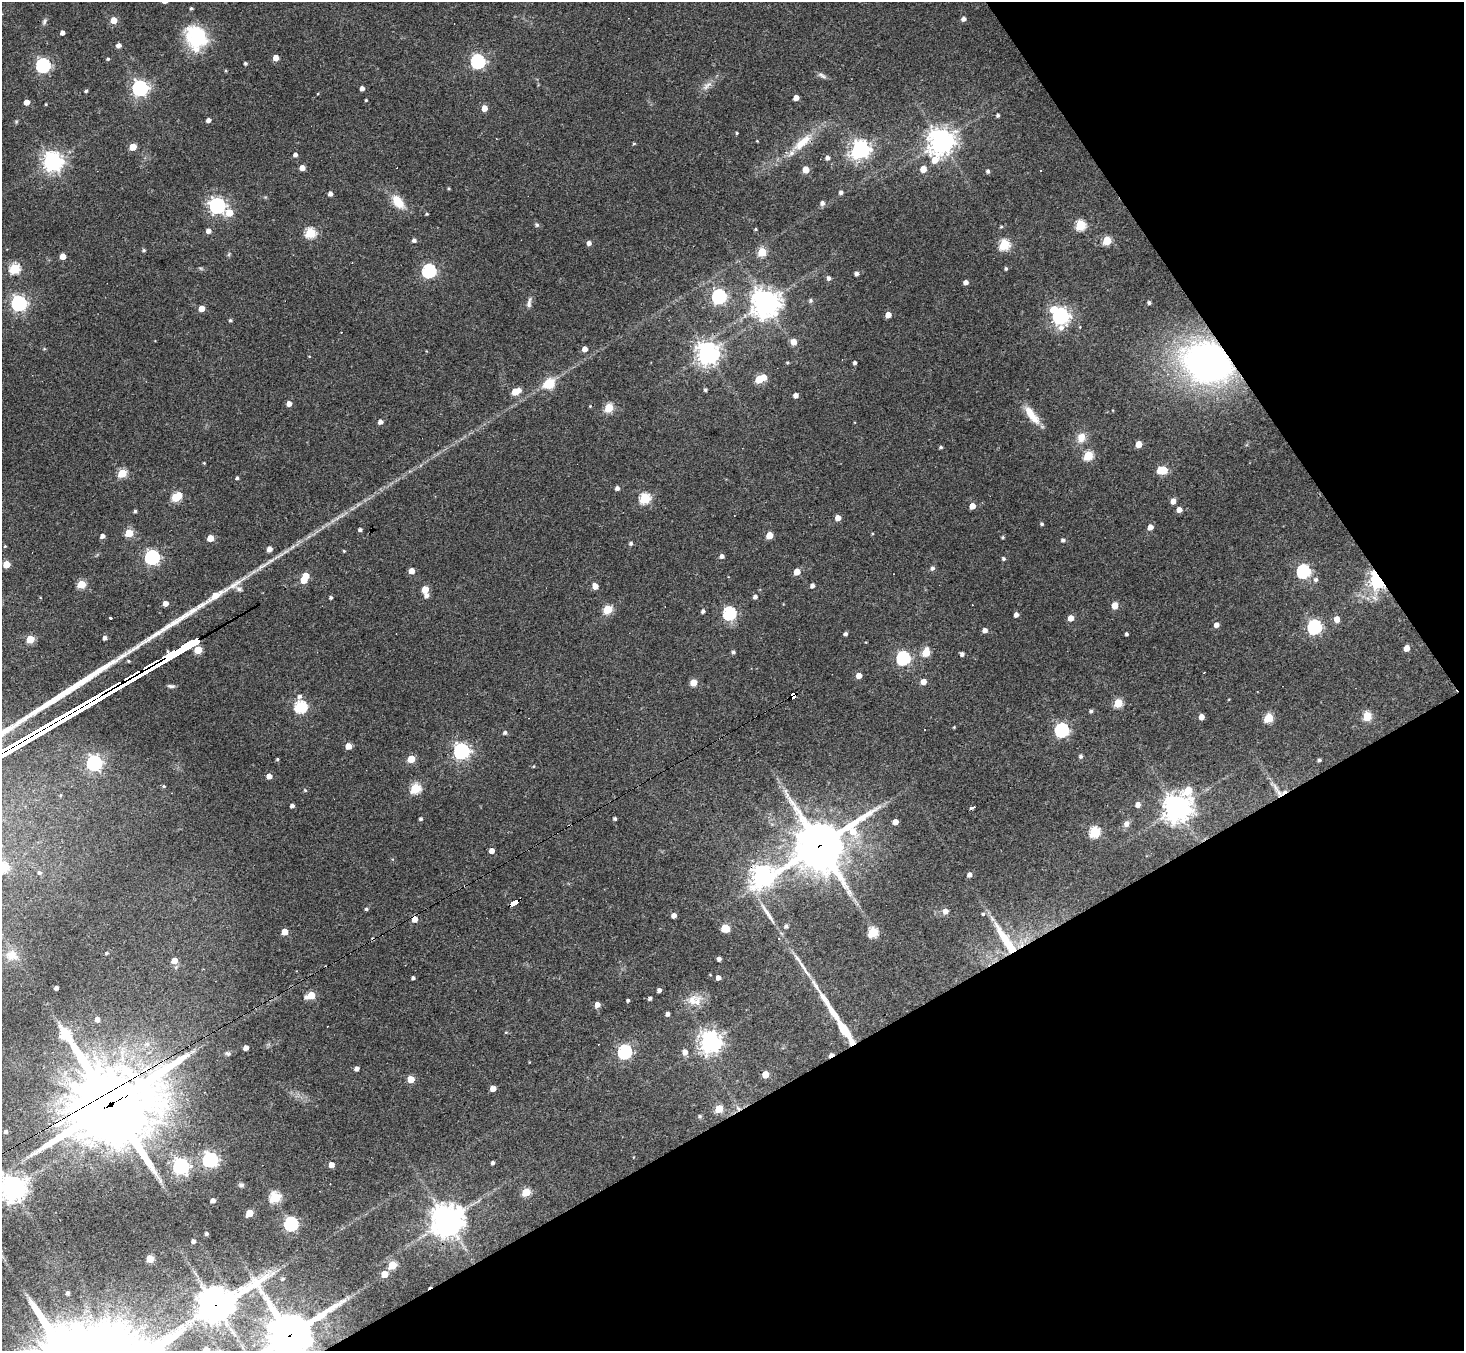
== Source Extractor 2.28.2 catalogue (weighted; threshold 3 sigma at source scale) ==
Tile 12 of 4 x 4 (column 4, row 3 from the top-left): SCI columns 4385-5846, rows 1640-2988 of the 5846 x 5839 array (HDU 1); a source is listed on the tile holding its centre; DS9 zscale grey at full resolution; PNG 1466 x 1353 px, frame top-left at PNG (2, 2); no overlay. Shown black and unused: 28% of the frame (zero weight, under 3 of 4 exposures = <1% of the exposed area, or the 3 px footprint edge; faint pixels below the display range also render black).
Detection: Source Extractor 2.28.2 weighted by HDU 2 'WHT'; one run over the whole footprint, this tile lists its part. Background 0.0766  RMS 0.0057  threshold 0.0257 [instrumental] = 3 sigma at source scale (4.5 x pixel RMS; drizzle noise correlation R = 1.50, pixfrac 1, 0.05/0.05 arcsec/px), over >= 5 px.
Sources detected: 290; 7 cosmic-ray / hot-pixel residue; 4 long thin detections or spike segments (spike, bleed or trail) — not listed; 3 inside a brighter listed object's ellipse — not listed separately; the other 276 listed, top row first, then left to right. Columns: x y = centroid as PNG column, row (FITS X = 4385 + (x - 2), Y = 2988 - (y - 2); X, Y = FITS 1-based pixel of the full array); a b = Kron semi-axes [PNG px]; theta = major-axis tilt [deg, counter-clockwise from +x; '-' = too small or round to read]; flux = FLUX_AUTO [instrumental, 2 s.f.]
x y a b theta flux
191 8 3 3 - 0.9
963 19 4 4 - 2.4
114 20 5 4 - 8.4
44 22 9 5 68 1.4
62 33 4 4 - 2.5
196 37 28 23 -68 33
119 45 4 4 - 2.7
276 57 4 4 - 5.1
108 59 4 3 - 0.81
478 61 6 6 - 110
245 63 3 3 - 1
43 65 6 6 - 120
707 86 17 5 48 3.4
140 88 6 6 - 190
362 88 4 4 - 2.4
86 91 3 3 - 0.95
796 98 4 4 - 4.3
366 100 3 3 - 0.6
27 102 4 4 - 5.2
46 104 3 2 - 0.46
484 108 5 4 - 6.2
998 115 5 4 - 1.1
208 120 4 4 - 2.6
737 133 4 3 - 0.64
757 141 3 3 - 0.41
941 141 10 8 67 680
802 142 30 11 41 13
634 144 5 3 - 0.59
133 147 5 4 - 11
861 149 7 6 - 280
295 155 4 4 - 1.9
827 158 4 4 - 2.2
53 161 7 7 - 350
302 168 4 4 - 4.8
806 169 5 5 - 9.1
923 169 5 5 - 7
988 171 5 4 - 1.3
449 188 4 3 - 0.59
841 192 4 4 - 1.5
330 194 4 4 - 2.7
398 201 16 10 -51 11
822 203 5 5 - 2
217 206 7 6 - 180
229 213 5 5 - 12
427 214 4 3 - 0.61
537 225 6 5 - 1
1081 225 5 5 - 40
1001 227 4 4 - 0.63
755 229 3 2 - 0.63
208 231 5 4 - 2.9
310 233 5 5 - 43
414 240 5 4 - 1.7
1107 241 5 5 - 24
589 243 4 4 - 2.7
1004 245 6 5 - 46
144 250 5 4 - 0.83
762 252 5 5 - 22
229 254 6 4 71 0.78
63 256 4 4 - 6.3
14 268 5 5 - 45
1006 269 4 3 - 0.94
429 271 6 6 - 100
856 274 4 4 - 1.8
829 278 5 5 - 1.6
966 282 4 4 - 2.8
719 296 6 6 - 130
811 300 5 5 - 1.3
19 303 6 6 - 170
529 303 14 5 81 2.1
765 303 9 9 - 690
1149 303 4 4 - 1.3
202 308 4 4 - 6.7
888 315 4 4 - 5.4
1060 316 8 7 - 240
230 320 4 4 - 0.94
794 342 5 5 - 6.7
44 349 5 3 - 0.51
585 349 4 4 - 4.1
708 353 7 7 - 490
309 356 4 2 - 0.38
787 363 4 3 - 0.66
855 363 4 3 - 1.6
1207 363 41 31 -21 220
764 377 5 4 - 6.3
759 379 5 5 - 16
549 384 15 11 29 11
705 390 4 4 - 1.1
516 391 7 5 23 15
796 395 4 4 - 3.3
289 404 4 4 - 4
590 406 4 4 - 0.39
609 408 5 5 - 23
1031 415 27 9 -53 9.9
380 422 4 4 - 2.7
1081 437 12 10 76 5.7
1139 444 5 4 - 7.7
941 447 4 3 - 0.91
1088 456 5 5 - 30
204 463 4 3 - 0.49
1162 470 7 5 0 22
122 473 5 5 - 27
237 478 4 3 - 0.97
617 488 4 4 - 2.1
176 497 7 5 38 29
645 498 6 5 - 48
1173 501 5 5 - 3.6
972 506 5 4 - 5.9
1179 509 5 5 - 3.4
135 511 3 3 - 1
838 518 4 4 - 4.5
1042 524 4 4 - 0.97
1150 527 5 4 - 4.2
360 530 4 3 - 1.3
129 533 5 5 - 21
769 535 5 5 - 10
102 536 4 4 - 2.6
1003 537 3 3 - 0.79
210 538 5 4 - 9.8
1063 540 5 4 - 1.6
631 543 4 4 - 1.3
5 546 4 3 - 0.55
269 549 5 4 - 3.5
344 551 4 3 - 0.6
722 556 5 4 - 2.2
152 557 6 6 - 140
1003 559 5 4 - 1.1
6 564 5 5 - 12
262 566 20 5 29 4
932 568 6 5 - 1.6
411 571 5 4 - 5
1303 571 6 6 - 94
797 572 5 5 - 7.1
306 576 5 4 - 9
1316 579 6 6 - 1.6
304 580 5 4 - 9.2
1378 580 6 5 - 260
81 584 5 5 - 22
595 586 5 5 - 4.8
812 586 4 4 - 2.3
239 589 9 5 -15 1.4
425 589 5 5 - 10
426 596 5 5 - 2.5
755 597 5 4 - 1.8
331 598 3 3 - 1
165 603 4 4 - 4
1115 605 5 4 - 8.2
608 609 5 5 - 29
703 611 4 4 - 1.4
729 613 6 6 - 86
1016 615 4 4 - 2.5
110 618 3 3 - 4.2
1071 618 5 4 - 5.4
1337 619 5 5 - 6.4
1216 625 4 4 - 2.7
1314 627 6 6 - 120
985 630 5 4 - 2.9
845 634 4 4 - 1.5
1127 634 4 3 - 1.2
105 638 4 4 - 2.2
30 639 5 5 - 17
1407 648 5 4 - 5.5
733 652 4 4 - 1.3
926 652 6 5 - 17
962 654 4 3 - 2.2
903 658 6 6 - 93
128 661 4 3 - 0.74
1204 672 3 2 - 0.77
859 676 4 4 - 5
693 682 5 5 - 9.8
923 682 5 4 - 5.6
171 686 9 4 -4 1.5
299 696 5 5 - 1.6
794 696 6 4 33 170
1118 703 5 5 - 24
300 707 6 6 - 70
1091 711 4 4 - 1.3
1367 716 5 5 - 23
1201 717 4 4 - 4.1
1269 718 5 5 - 25
954 727 4 3 - 0.5
1062 730 6 6 - 110
505 733 5 4 - 1.5
348 746 5 4 - 6.9
461 751 6 6 - 200
1081 756 5 4 - 1.4
277 759 3 3 - 0.79
411 759 5 5 - 15
1319 760 4 4 - 1.1
94 763 6 6 - 170
534 766 4 3 - 0.46
269 776 4 4 - 4
164 786 5 4 - 0.76
415 788 5 5 - 41
305 790 4 4 - 0.72
1188 791 7 6 - 17
1279 793 13 8 -54 5.1
1138 805 5 5 - 3.1
292 806 4 3 - 2
972 808 4 3 - 6
1177 808 9 9 - 640
421 819 4 3 - 1.1
615 819 4 3 - 1.1
895 822 4 4 - 4.5
1126 824 7 6 - 3
1095 832 6 5 - 48
819 845 19 16 32 2500
492 851 4 4 - 4.1
3 868 5 5 - 44
39 872 5 4 - 1
969 875 4 4 - 2.6
763 876 9 8 - 420
845 886 15 8 -44 5.2
514 903 8 4 31 75
366 909 4 3 - 0.97
945 911 6 5 - 3.6
767 913 37 5 -58 7.2
674 915 4 4 - 3.3
415 919 5 5 - 5.8
786 926 5 5 - 1.3
725 928 5 5 - 21
284 932 5 4 - 8
873 932 5 5 - 39
779 939 3 3 - 0.51
1006 940 51 10 -57 22
11 955 15 13 0 5.7
719 959 4 4 - 1.8
174 961 5 5 - 7.3
413 978 3 3 - 1.2
718 978 4 4 - 3.1
56 988 4 4 - 2.1
659 990 4 3 - 1.5
311 995 6 5 - 17
650 998 4 3 - 1.5
628 1000 3 3 - 1
692 1000 26 13 26 8.1
597 1005 5 4 - 4
667 1014 4 4 - 1.8
97 1019 5 4 - 3.5
845 1030 27 6 -57 23
65 1034 11 5 -54 45
710 1042 7 7 - 450
246 1048 4 4 - 3.7
625 1052 6 6 - 100
685 1052 6 5 - 3.4
227 1053 7 6 - 1.1
357 1069 4 4 - 2.3
765 1074 5 5 - 9.5
411 1079 5 5 - 11
493 1088 4 4 - 5.9
112 1104 33 27 26 6100
738 1108 9 5 -46 1.8
719 1109 5 5 - 15
700 1116 5 4 - 0.76
6 1132 4 4 - 1.4
210 1160 6 6 - 160
493 1163 4 3 - 1.4
331 1165 4 4 - 5
181 1166 6 6 - 200
241 1185 6 5 - 1.3
13 1188 8 8 - 670
526 1192 5 5 - 23
275 1197 5 5 - 52
213 1201 4 4 - 2.8
249 1213 5 5 - 14
447 1220 11 10 - 830
291 1224 6 6 - 110
206 1234 4 3 - 1.3
193 1241 4 4 - 2.2
150 1259 5 5 - 16
392 1265 5 5 - 24
384 1274 5 4 - 9.7
282 1279 5 5 - 1
67 1293 4 4 - 1.4
215 1305 19 11 28 1100
290 1335 17 14 38 2200
206 1350 5 5 - 11
Overlapping masked pixels (flux is a lower limit): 14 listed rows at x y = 1207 363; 1378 580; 794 696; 1279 793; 819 845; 763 876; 514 903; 415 919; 1006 940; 845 1030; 112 1104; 738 1108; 215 1305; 290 1335
Isophote crosses this tile's border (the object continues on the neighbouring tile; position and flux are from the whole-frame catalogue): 4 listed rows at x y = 3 868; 13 1188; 290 1335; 206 1350